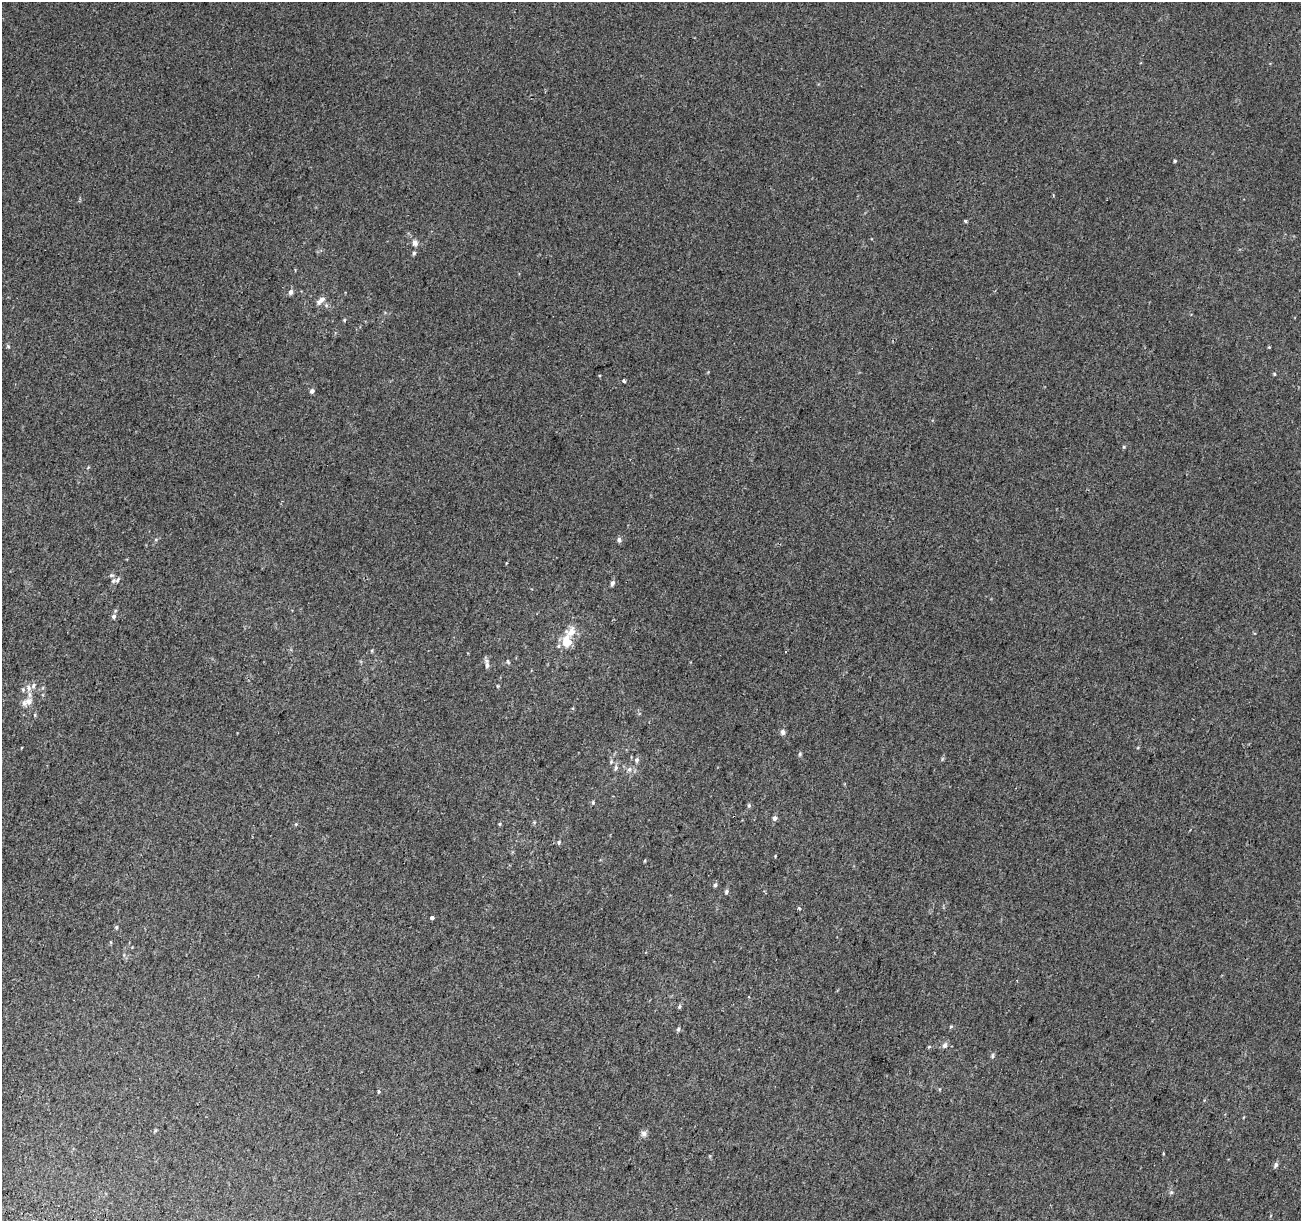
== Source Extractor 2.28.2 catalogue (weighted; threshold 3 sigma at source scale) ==
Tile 7 of 4 x 4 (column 3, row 2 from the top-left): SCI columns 2624-3922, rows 2771-3989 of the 5231 x 5470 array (HDU 1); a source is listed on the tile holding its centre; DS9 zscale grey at full resolution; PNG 1303 x 1223 px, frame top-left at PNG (2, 2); no overlay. Shown black and unused: <1% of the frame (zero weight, under 2 of 3 exposures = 2% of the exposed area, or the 3 px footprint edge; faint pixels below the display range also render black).
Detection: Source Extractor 2.28.2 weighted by HDU 2 'WHT'; one run over the whole footprint, this tile lists its part. Background 0.00368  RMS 0.0054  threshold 0.0244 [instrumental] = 3 sigma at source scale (4.5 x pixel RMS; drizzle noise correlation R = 1.50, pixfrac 1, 0.0396/0.0396 arcsec/px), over >= 5 px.
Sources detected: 53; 2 inside a brighter listed object's ellipse — not listed separately; the other 51 listed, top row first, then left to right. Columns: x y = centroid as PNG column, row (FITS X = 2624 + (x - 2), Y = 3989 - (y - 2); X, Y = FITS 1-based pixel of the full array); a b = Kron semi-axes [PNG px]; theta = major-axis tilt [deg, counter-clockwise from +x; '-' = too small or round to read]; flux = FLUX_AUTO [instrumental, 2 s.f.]
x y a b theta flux
1175 161 4 3 - 0.63
966 221 3 3 - 5.8
415 243 7 6 - 2.5
414 253 5 5 - 0.82
290 292 7 5 66 1.6
321 300 14 6 40 2.7
326 305 6 4 -73 0.8
344 320 4 4 - 0.54
8 346 5 5 - 0.65
1274 374 4 3 - 0.58
624 381 3 3 - 1.8
312 391 5 4 - 1.8
1124 447 5 3 - 0.58
619 540 7 5 -84 1.3
111 575 7 5 6 0.94
118 580 10 5 36 1.7
612 583 7 5 70 1.5
114 616 6 5 - 1.3
566 640 18 10 90 9.7
508 662 7 4 -64 0.67
487 665 10 5 89 1.8
33 686 8 6 60 1.6
498 686 5 3 - 0.49
28 688 9 5 85 1.6
23 690 6 5 - 0.84
29 701 10 10 - 3.6
783 732 6 6 - 1.8
800 754 6 4 70 0.78
637 760 7 6 - 1.4
616 768 8 5 61 1.2
629 769 7 6 - 1.7
593 802 5 4 - 0.67
749 805 6 5 - 0.76
775 818 5 5 - 1.6
296 824 5 3 - 0.5
499 824 4 4 - 0.57
559 842 6 5 - 0.89
715 885 5 4 - 1.2
726 892 6 5 - 1.1
799 908 5 3 - 0.59
432 918 4 3 - 9.4
116 927 6 4 88 0.8
679 1007 6 4 82 0.92
951 1026 5 4 - 0.61
678 1029 6 4 68 0.84
945 1045 7 6 - 2.2
929 1047 6 4 2 0.54
992 1056 8 4 89 0.84
643 1133 7 7 - 1.9
1276 1165 6 5 - 1.6
1171 1192 6 5 - 0.9